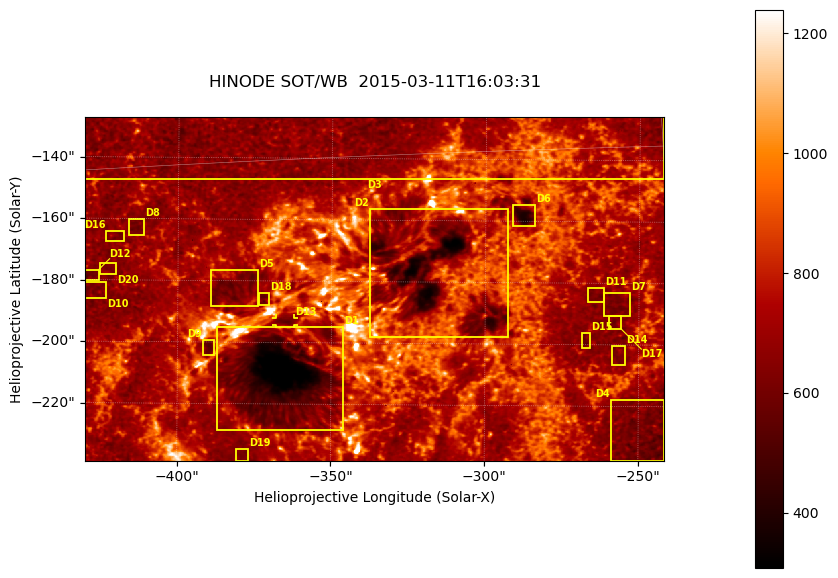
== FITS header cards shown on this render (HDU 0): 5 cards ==
TELESCOP= 'HINODE'
INSTRUME= 'SOT/WB'
DATE_OBS= '2015-03-11T16:03:31.184'
CTYPE1  = 'Solar-X'
CTYPE2  = 'Solar-Y'

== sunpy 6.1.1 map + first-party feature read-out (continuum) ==
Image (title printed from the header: HINODE SOT/WB  2015-03-11T16:03:31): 864 x 512 px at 0.218 arcsec/px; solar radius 966 arcsec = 4431 px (partial field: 0.7% of the solar disc is inside the frame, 100% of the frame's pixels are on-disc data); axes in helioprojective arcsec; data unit not stated in the header (colour bar unlabelled)
Orientation: roll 0.412 deg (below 1 deg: not rotated)
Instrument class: CONTINUUM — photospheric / low-chromospheric filtergram (Ca II H line): granulation and sunspots, dark-feature search
Dark features (sunspots / pores): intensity divided by the frame's on-disc median (partial field: no limb-darkening profile); reference = the frame's on-disc median (the 8%-of-disc-diameter window exceeds this field); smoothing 3 px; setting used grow <= 0.84, no closing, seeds <= 0.84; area >= 110 px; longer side >= 6 px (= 1.3 arcsec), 3 px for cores <= 0.7; partial field; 24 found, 20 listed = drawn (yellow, D1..; 1 of them under ~3 arcsec drawn as corner ticks so the feature stays visible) (cap 20 boxes per figure: the strongest are kept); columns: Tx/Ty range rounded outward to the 1 arcsec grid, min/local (2 s.f., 1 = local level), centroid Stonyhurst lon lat
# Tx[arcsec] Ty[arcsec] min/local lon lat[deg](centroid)
D1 -388..-345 -229..-194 0.34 -24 -19
D2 -338..-292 -198..-156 0.4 -20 -17
D3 -431..-242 -148..-126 0.51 -22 -14
D4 -259..-241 -238..-217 0.67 -16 -21
D5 -390..-373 -189..-176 0.71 -24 -17
D6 -292..-284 -162..-154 0.5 -18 -16
D7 -262..-252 -191..-183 0.77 -16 -18
D8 -416..-411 -166..-160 0.75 -26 -16
D9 -392..-388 -205..-199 0.7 -25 -19
D10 -430..-423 -186..-180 0.76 -27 -17
D11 -267..-261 -186..-181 0.76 -17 -18
D12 -431..-425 -180..-176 0.72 -28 -17
D13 -368..-362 -195..-192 0.73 -23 -18
D14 -259..-254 -207..-200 0.77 -16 -19
D15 -269..-265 -201..-196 0.73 -17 -19
D16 -424..-417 -168..-164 0.77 -27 -16
D17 -260..-255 -195..-190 0.76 -16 -18
D18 -374..-370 -188..-184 0.74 -24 -18
D19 -381..-376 -239..-234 0.8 -25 -21
D20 -426..-420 -178..-174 0.79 -27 -17